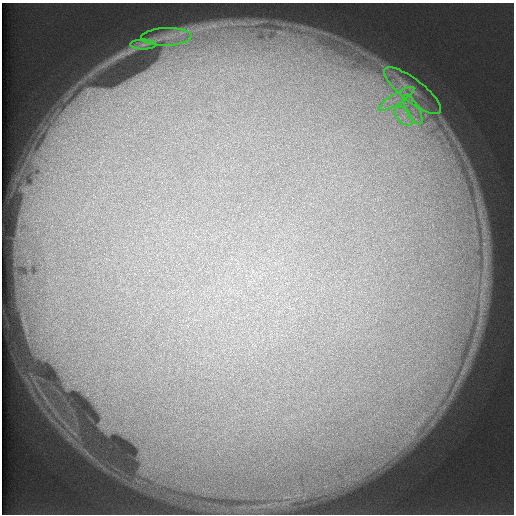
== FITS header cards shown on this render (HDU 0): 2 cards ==
NAXIS1  =                  512 /
NAXIS2  =                  512 /

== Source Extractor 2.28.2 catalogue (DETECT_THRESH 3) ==
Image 512 x 512 px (HDU 0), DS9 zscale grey, 1 PNG px = 1 image px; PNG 516 x 516 px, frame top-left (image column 1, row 512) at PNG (2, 3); each listed source drawn as its Kron ellipse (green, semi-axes under 4 px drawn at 4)
Background 131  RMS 6.2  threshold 18.6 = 3 sigma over >= 5 px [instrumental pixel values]
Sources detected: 6; all 6 listed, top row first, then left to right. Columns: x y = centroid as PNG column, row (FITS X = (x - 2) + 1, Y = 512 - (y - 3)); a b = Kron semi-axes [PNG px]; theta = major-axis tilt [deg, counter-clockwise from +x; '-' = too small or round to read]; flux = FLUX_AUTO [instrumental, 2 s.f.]
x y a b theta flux
166 37 25 9 2 7500
143 44 13 5 1 2000
413 91 35 11 -38 14000
396 99 21 5 32 5000
413 110 16 6 -61 4900
404 116 11 6 -50 3500